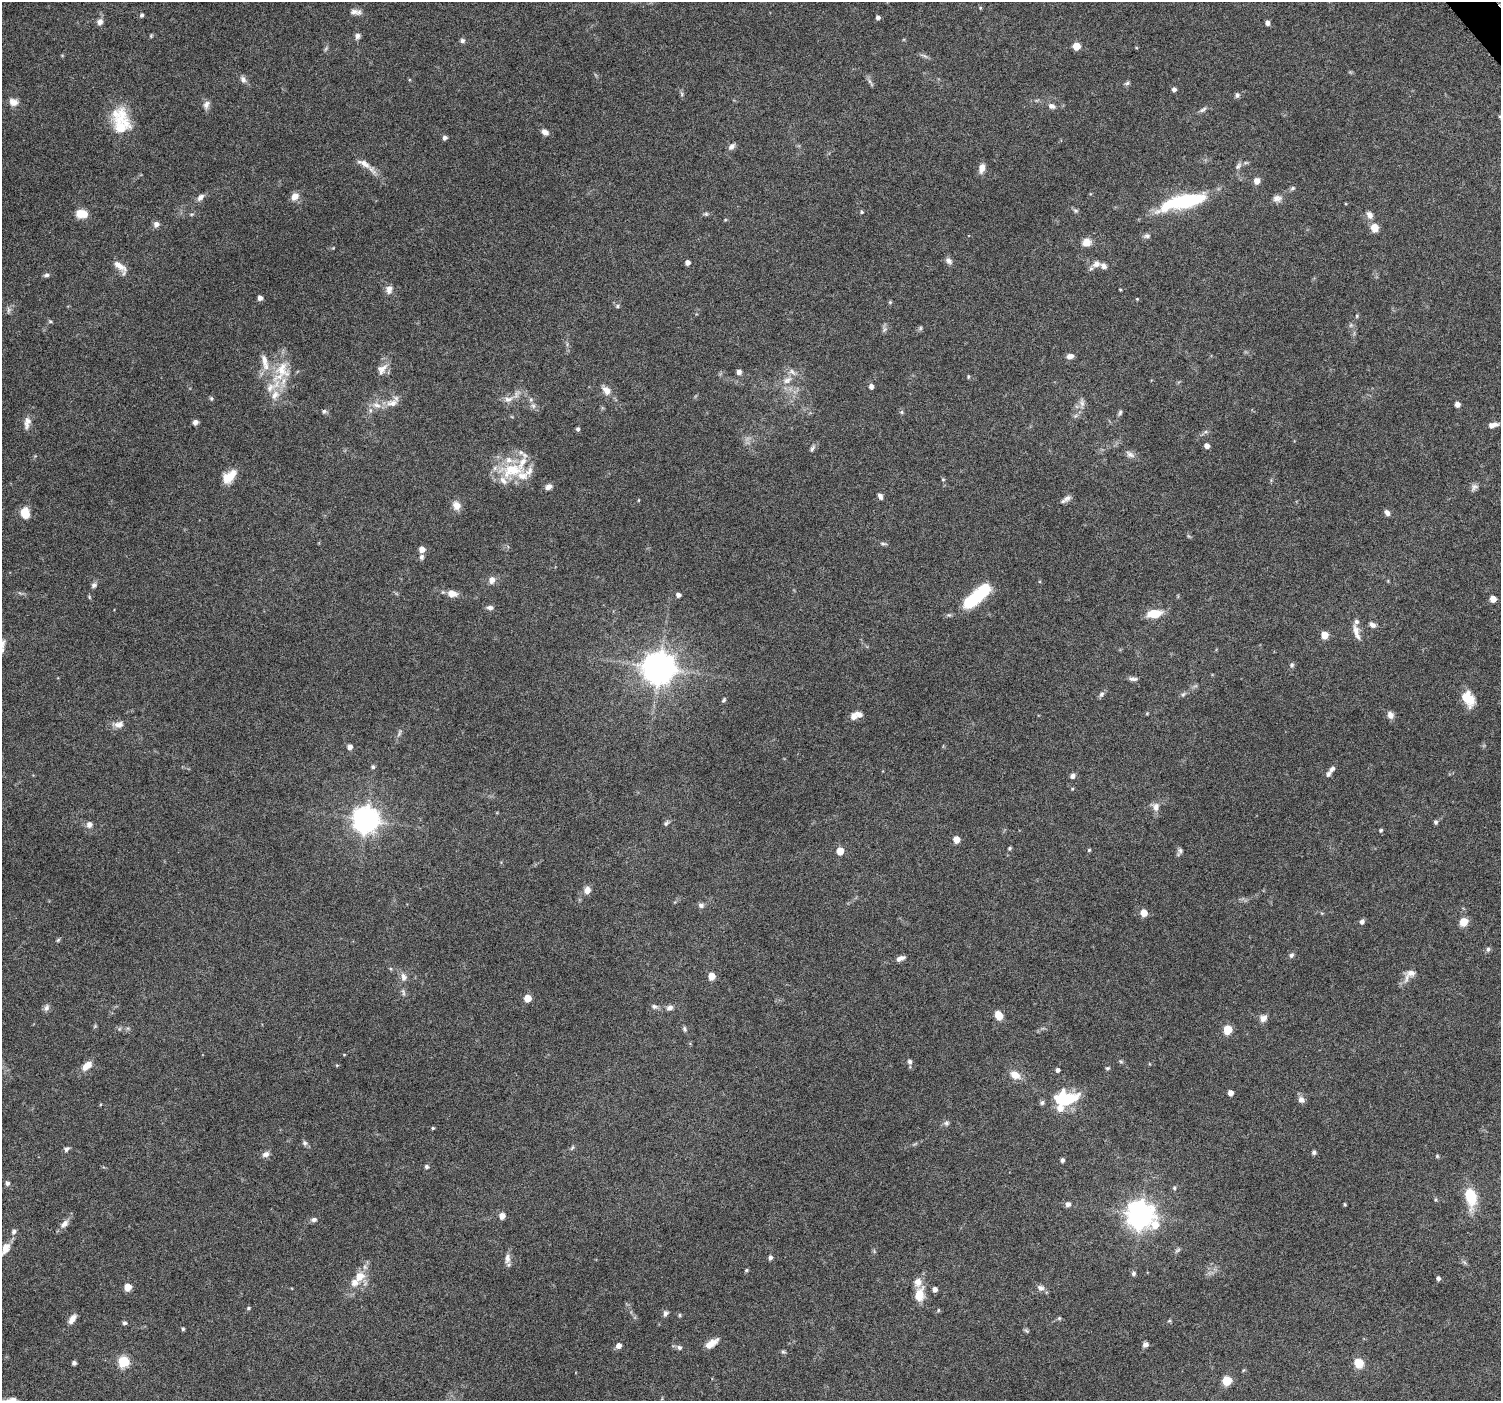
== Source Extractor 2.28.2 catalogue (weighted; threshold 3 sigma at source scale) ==
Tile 10 of 4 x 4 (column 2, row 3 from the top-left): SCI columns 1513-3011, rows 1618-3016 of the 6018 x 5967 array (HDU 1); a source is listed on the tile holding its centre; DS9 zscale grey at full resolution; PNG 1503 x 1403 px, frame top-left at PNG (2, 2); no overlay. Shown black and unused: <1% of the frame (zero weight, under 6 of 12 exposures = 1% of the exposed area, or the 3 px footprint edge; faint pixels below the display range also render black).
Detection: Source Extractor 2.28.2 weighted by HDU 2 'WHT'; one run over the whole footprint, this tile lists its part. Background 0.0622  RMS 0.0027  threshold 0.011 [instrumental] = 3 sigma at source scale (4.09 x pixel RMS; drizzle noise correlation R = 1.36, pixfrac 0.8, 0.0396/0.0396 arcsec/px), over >= 5 px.
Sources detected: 251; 2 too faint to see at this stretch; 2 inside a brighter object's white glare — not listed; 20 inside a brighter listed object's ellipse — not listed separately; the other 227 listed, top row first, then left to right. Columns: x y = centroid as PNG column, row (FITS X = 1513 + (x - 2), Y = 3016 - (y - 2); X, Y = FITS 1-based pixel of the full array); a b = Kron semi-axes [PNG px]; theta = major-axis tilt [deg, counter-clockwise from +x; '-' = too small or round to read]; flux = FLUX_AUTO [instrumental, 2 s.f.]
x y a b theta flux
980 8 4 4 - 0.26
354 12 13 8 -4 1.2
142 15 5 4 - 0.57
878 17 4 4 - 0.85
100 22 9 8 - 1
1267 23 5 4 - 0.82
151 36 6 3 -73 0.23
357 36 7 6 - 0.91
462 41 6 6 - 0.59
1076 46 5 5 - 4.6
924 56 11 4 -27 0.63
243 79 10 7 -61 0.97
869 81 7 4 -70 0.53
1127 83 9 4 19 0.48
1174 89 6 5 - 0.61
682 94 7 4 -89 0.42
1237 95 5 5 - 0.76
13 102 11 8 -22 1.7
206 105 11 8 63 1.1
1052 106 9 7 -15 1
1203 110 11 4 32 0.65
121 115 27 24 11 7.2
1500 116 5 4 - 0.28
545 132 9 7 -33 1.2
445 138 5 4 - 0.85
731 146 10 7 45 0.91
364 164 18 8 -33 2.3
1238 166 11 6 54 0.88
982 168 11 6 77 1.7
1257 181 7 6 - 1.6
1292 188 7 5 22 0.46
295 196 10 8 46 1.8
200 197 10 6 48 1.1
1277 198 12 9 -3 1.3
1186 201 49 14 14 20
1076 211 7 6 - 0.46
862 212 5 4 - 0.34
82 214 12 8 -4 3.4
192 214 6 3 18 0.29
706 214 6 5 - 0.43
1369 215 10 8 -60 1.2
725 220 5 3 - 0.22
156 224 6 6 - 1.2
1374 228 9 8 - 2.3
1147 236 9 6 6 0.73
1086 242 11 9 16 1.9
333 248 4 4 - 0.2
948 261 11 7 -48 0.94
687 263 4 4 - 1.2
1096 264 12 9 20 1.5
120 267 22 8 -45 2.3
46 275 7 5 14 0.64
389 289 12 8 79 1.4
1120 290 4 2 - 0.2
260 298 4 4 - 1.3
1137 299 4 3 - 0.21
890 302 5 4 - 0.27
617 306 6 5 - 0.42
8 310 9 4 81 0.55
1357 316 5 3 - 0.26
50 321 6 4 -18 0.28
1351 325 6 4 71 0.4
921 328 6 4 89 0.38
884 330 7 4 71 0.52
1070 356 8 6 9 1.2
382 369 17 11 51 2.1
281 371 37 21 61 9.3
739 372 5 5 - 1.1
968 376 6 3 89 0.27
787 380 14 8 35 2.1
871 387 5 4 - 1.1
606 390 12 8 -48 2
211 398 6 5 - 0.36
508 399 13 9 1 1.7
392 403 16 9 3 2.2
1082 403 11 6 -90 1.1
1457 404 5 4 - 1.3
533 406 7 6 - 0.73
370 410 7 4 -72 0.48
324 411 6 6 - 0.5
902 412 6 5 - 0.38
1120 412 8 5 64 0.48
195 422 6 5 - 0.88
27 423 17 8 82 1.6
1492 425 11 5 16 1.6
578 429 5 4 - 0.59
1207 446 5 5 - 1.4
812 448 10 5 57 0.64
1130 454 14 7 -33 1.1
512 470 37 19 9 10
229 476 19 10 44 4
943 479 5 3 - 0.23
548 487 9 6 33 1
1474 487 11 7 49 0.92
880 496 7 5 -63 0.78
1066 499 14 5 35 0.95
638 500 5 3 - 0.2
456 505 11 10 - 1.9
25 513 10 8 -79 4.5
1387 513 7 5 -61 1.1
883 544 8 4 -13 0.47
422 549 6 5 - 1.8
421 557 7 6 - 0.61
492 580 8 7 - 1.5
94 585 8 6 42 0.69
452 593 13 8 -10 1.9
678 595 5 4 - 0.96
89 597 6 4 -71 0.27
1493 599 5 5 - 2.8
972 600 22 12 39 12
490 608 8 5 -3 0.87
1155 614 14 8 7 4.8
1372 625 8 6 -25 0.99
1356 632 22 7 -74 2
1324 635 5 5 - 3.6
1292 665 6 6 - 0.49
659 668 10 9 - 470
1133 679 11 5 -6 0.78
1101 694 9 6 58 0.65
1183 694 7 5 31 0.48
1468 699 18 12 -58 5
724 700 7 4 53 0.41
1390 715 9 7 -64 1.3
853 716 8 7 - 1.4
119 725 13 9 9 1.5
350 747 5 5 - 1.3
373 767 5 5 - 0.49
1332 769 11 6 51 0.92
1072 776 7 6 - 0.76
1072 789 5 3 - 0.23
1156 807 12 9 85 1.5
366 820 9 8 - 250
1436 822 5 4 - 0.52
666 823 8 5 59 0.56
89 824 9 8 - 1.1
1381 830 5 5 - 0.33
956 839 5 5 - 3.1
1009 848 5 4 - 0.35
1089 850 4 4 - 0.29
840 851 5 5 - 4.5
1180 851 8 6 -88 0.65
587 890 8 7 - 1.7
701 905 8 6 -4 0.73
1144 913 5 5 - 3.7
1362 922 7 5 54 0.69
1463 922 8 7 - 3.3
58 940 7 4 45 0.34
1488 949 7 5 89 0.51
1291 955 6 5 - 0.62
900 958 11 5 23 1.1
1411 973 13 8 -3 1.6
712 976 5 5 - 3.3
403 977 12 8 -79 1.4
527 998 5 5 - 3.9
654 1006 8 7 - 0.68
670 1007 8 6 13 0.96
46 1008 10 6 63 0.83
999 1015 9 7 -60 3
1263 1018 10 8 37 1.3
95 1026 6 4 46 0.29
685 1029 7 5 -66 0.48
1228 1030 7 6 - 4.6
344 1055 4 3 - 0.18
910 1061 7 6 - 0.69
1121 1061 6 4 -29 0.37
337 1065 5 3 - 0.22
87 1066 14 8 41 2.4
1107 1068 6 4 38 0.36
1057 1070 4 4 - 0.72
1015 1075 14 9 -30 2.5
1230 1093 4 4 - 1.6
1066 1099 26 15 3 13
1301 1100 9 8 - 1.2
946 1123 8 6 24 0.65
433 1128 4 4 - 0.31
305 1143 8 6 -51 0.61
572 1148 7 4 46 0.38
66 1149 7 5 41 0.63
1314 1152 5 5 - 0.65
266 1154 10 7 27 0.98
1437 1156 5 4 - 0.27
1062 1160 4 4 - 0.66
426 1167 5 5 - 0.64
7 1183 5 5 - 0.77
1174 1188 5 4 - 0.34
1470 1196 16 9 -77 10
1068 1204 5 5 - 1.1
1345 1204 3 3 - 0.32
1140 1214 9 9 - 260
502 1216 5 5 - 2.1
314 1220 8 6 6 0.72
64 1224 14 7 43 1.4
1155 1225 11 9 86 4.6
14 1232 7 6 - 0.68
5 1249 16 9 66 2.5
1178 1250 9 4 27 0.48
770 1257 5 4 - 0.8
507 1258 14 8 84 1.4
746 1270 5 4 - 0.34
1133 1273 6 5 - 0.5
359 1277 15 12 43 3.6
1438 1278 4 4 - 0.72
128 1287 5 5 - 4
1041 1288 10 7 -26 1
935 1289 5 4 - 1.3
919 1295 16 11 76 4
248 1308 5 4 - 0.34
938 1310 5 4 - 0.28
665 1313 7 6 - 0.81
680 1315 6 4 -90 0.29
1059 1318 5 4 - 0.36
72 1319 12 6 56 1.6
1169 1321 6 3 18 0.29
124 1323 5 4 - 0.59
183 1329 4 4 - 0.39
1027 1331 8 4 -32 0.39
711 1343 17 7 34 2.4
619 1345 5 5 - 1.5
1145 1345 6 5 - 0.83
679 1347 7 6 - 0.63
783 1352 7 5 -8 0.4
124 1361 6 6 - 18
74 1363 4 4 - 0.67
1359 1363 12 10 -51 3.2
1243 1370 5 4 - 0.27
1227 1380 5 5 - 9.4
13 1400 17 11 -60 2.2
Isophote crosses this tile's border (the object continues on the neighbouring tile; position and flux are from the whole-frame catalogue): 3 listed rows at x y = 1500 116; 5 1249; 13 1400